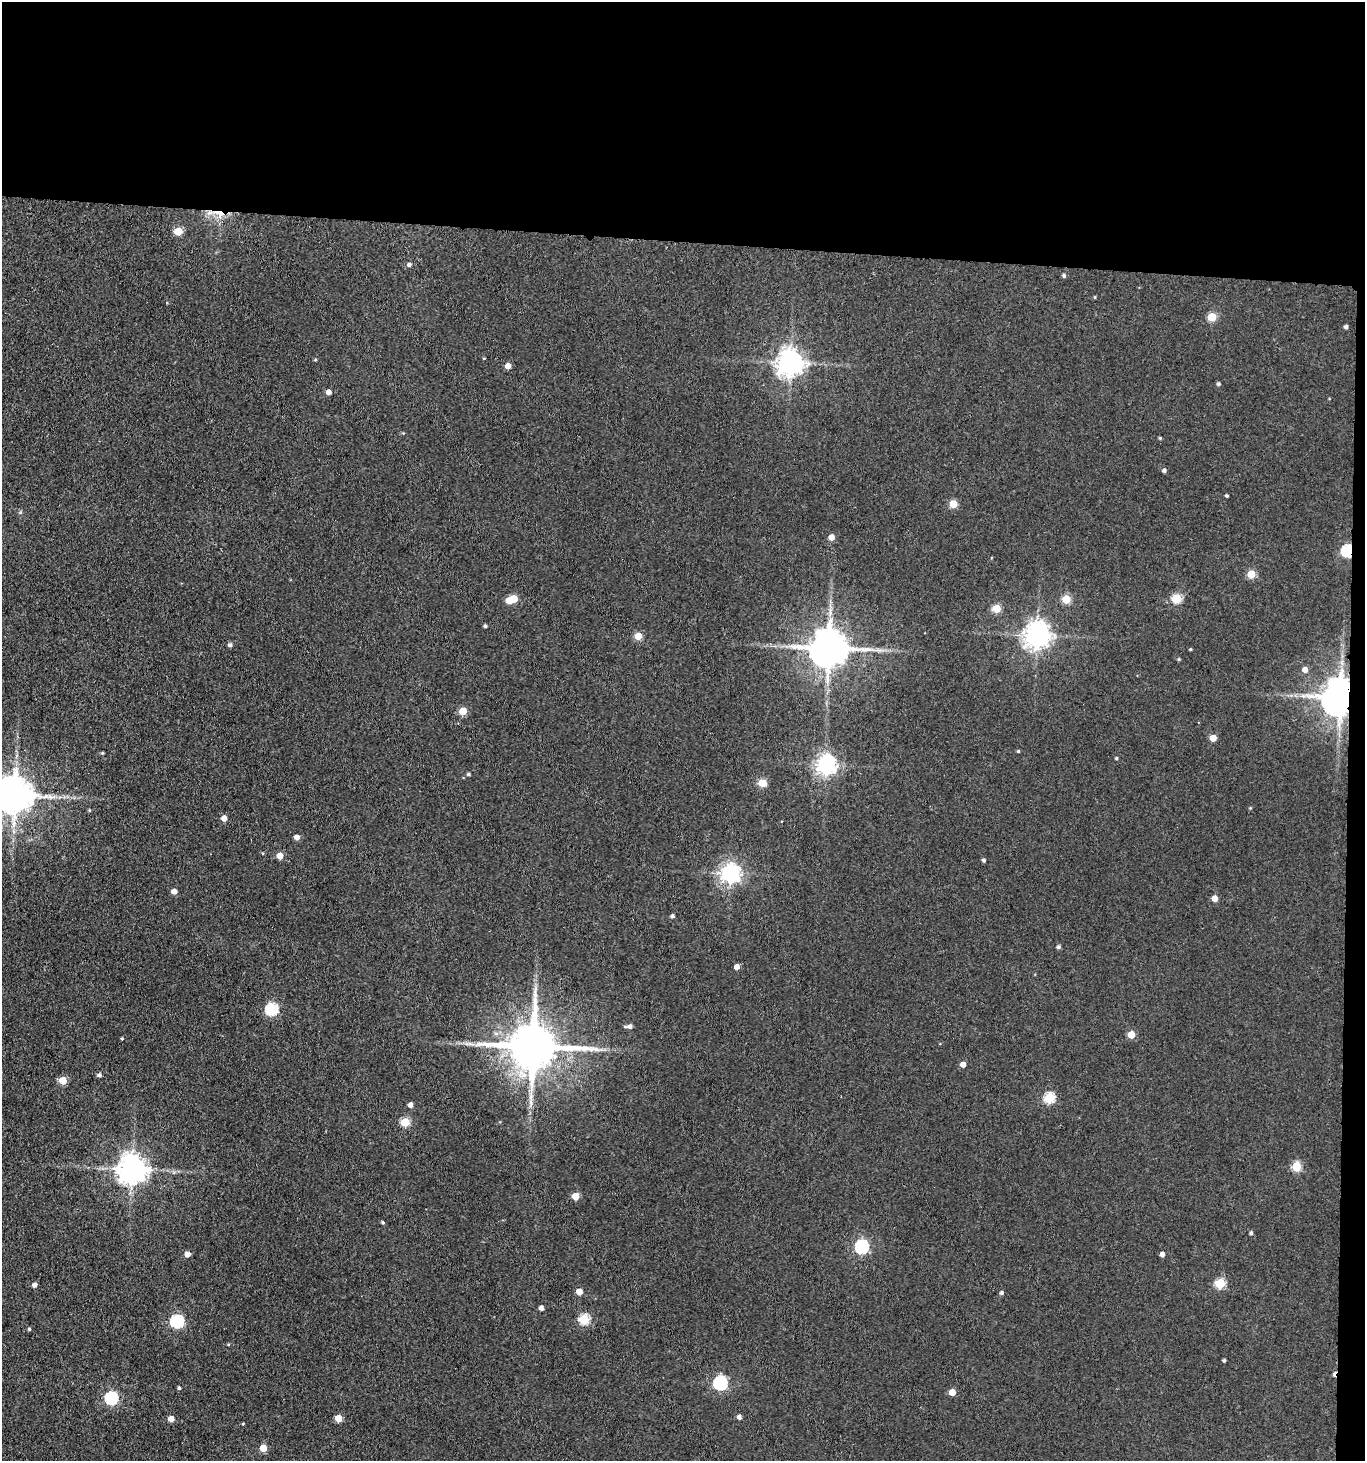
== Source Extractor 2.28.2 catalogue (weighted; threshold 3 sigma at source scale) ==
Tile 3 of 3 x 3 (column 3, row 1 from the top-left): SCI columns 2944-4306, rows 2925-4383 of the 4467 x 4388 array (HDU 1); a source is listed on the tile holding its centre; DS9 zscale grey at full resolution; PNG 1367 x 1463 px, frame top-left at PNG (2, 2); no overlay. Shown black and unused: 18% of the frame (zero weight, under 3 of 4 exposures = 5% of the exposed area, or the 3 px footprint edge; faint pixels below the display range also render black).
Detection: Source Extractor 2.28.2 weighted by HDU 2 'WHT'; one run over the whole footprint, this tile lists its part. Background 0.0656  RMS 0.0068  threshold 0.0304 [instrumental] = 3 sigma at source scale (4.5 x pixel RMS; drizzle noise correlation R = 1.50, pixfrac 1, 0.05/0.05 arcsec/px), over >= 5 px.
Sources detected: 97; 2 inside a brighter object's white glare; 1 cosmic-ray / hot-pixel residue — not listed; the other 94 listed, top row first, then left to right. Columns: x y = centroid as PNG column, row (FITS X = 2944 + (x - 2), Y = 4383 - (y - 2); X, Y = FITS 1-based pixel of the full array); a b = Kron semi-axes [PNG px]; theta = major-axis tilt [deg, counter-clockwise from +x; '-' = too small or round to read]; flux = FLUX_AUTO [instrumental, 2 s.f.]
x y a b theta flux
219 214 18 9 -27 10
178 231 5 5 - 22
409 265 5 5 - 2.1
1064 275 4 4 - 1.4
1095 297 4 3 - 0.56
1212 317 5 5 - 29
1346 327 4 3 - 1.8
484 358 4 3 - 0.5
315 360 4 3 - 0.8
790 363 8 8 - 770
508 366 5 5 - 6.3
1218 384 5 4 - 1.1
328 392 4 4 - 4.1
1160 438 4 4 - 0.89
1164 470 4 4 - 1.9
1226 496 3 3 - 1.1
953 504 5 5 - 19
831 537 5 4 - 6.4
1347 551 6 5 - 82
1251 574 5 5 - 21
1176 598 5 5 - 36
514 599 5 5 - 15
1066 599 5 5 - 26
996 608 5 5 - 23
485 626 4 3 - 1.4
1037 635 8 7 - 710
638 636 5 5 - 15
230 645 5 4 - 1.7
829 648 11 10 - 2200
1190 649 3 3 - 0.71
1179 659 4 4 - 0.75
1305 670 5 5 - 4.1
1303 696 7 4 0 2
1340 697 10 9 - 2000
463 711 5 5 - 16
1213 738 5 4 - 9.3
1018 751 3 3 - 0.84
102 753 4 3 - 0.82
1116 758 4 3 - 0.79
826 765 7 7 - 370
468 774 4 3 - 1.1
762 783 5 5 - 22
15 795 10 9 - 1900
89 810 4 4 - 0.76
224 818 5 5 - 4.9
297 837 5 4 - 4.4
262 853 4 3 - 0.55
280 856 5 5 - 11
984 860 4 4 - 1.3
730 873 7 7 - 380
174 891 5 4 - 5.5
1214 898 5 4 - 6.4
672 916 4 4 - 1.7
1058 947 5 4 - 1.5
737 967 4 4 - 4.5
272 1009 6 6 - 75
629 1026 9 4 2 2.4
1131 1035 5 5 - 14
122 1039 4 3 - 0.6
470 1044 10 4 -13 2.5
533 1047 15 13 -3 3800
963 1064 4 4 - 4.8
99 1075 5 4 - 2
63 1080 5 5 - 20
1049 1098 5 5 - 55
410 1105 4 4 - 3.7
405 1122 5 5 - 28
1296 1166 5 5 - 33
132 1169 8 8 - 1000
575 1196 5 5 - 14
383 1222 4 3 - 1.1
1251 1233 4 4 - 1.3
862 1247 6 6 - 120
187 1254 5 4 - 4.8
1162 1254 4 4 - 3.3
1220 1283 5 5 - 41
35 1285 4 4 - 3
579 1291 5 5 - 8.2
1001 1293 5 4 - 1.5
541 1308 4 4 - 2.9
584 1319 5 5 - 49
177 1321 6 6 - 96
29 1329 4 4 - 1
228 1344 5 3 - 0.63
1224 1360 3 3 - 1.2
720 1383 6 6 - 120
179 1388 4 3 - 1
952 1392 5 5 - 9.2
111 1398 6 6 - 100
739 1417 4 4 - 2.5
338 1418 5 5 - 13
171 1419 4 4 - 6.3
243 1424 3 3 - 0.61
263 1448 5 5 - 18
Overlapping masked pixels (flux is a lower limit): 3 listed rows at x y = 219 214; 1347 551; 1340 697
Isophote crosses this tile's border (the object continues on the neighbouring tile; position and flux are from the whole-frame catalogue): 1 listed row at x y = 15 795